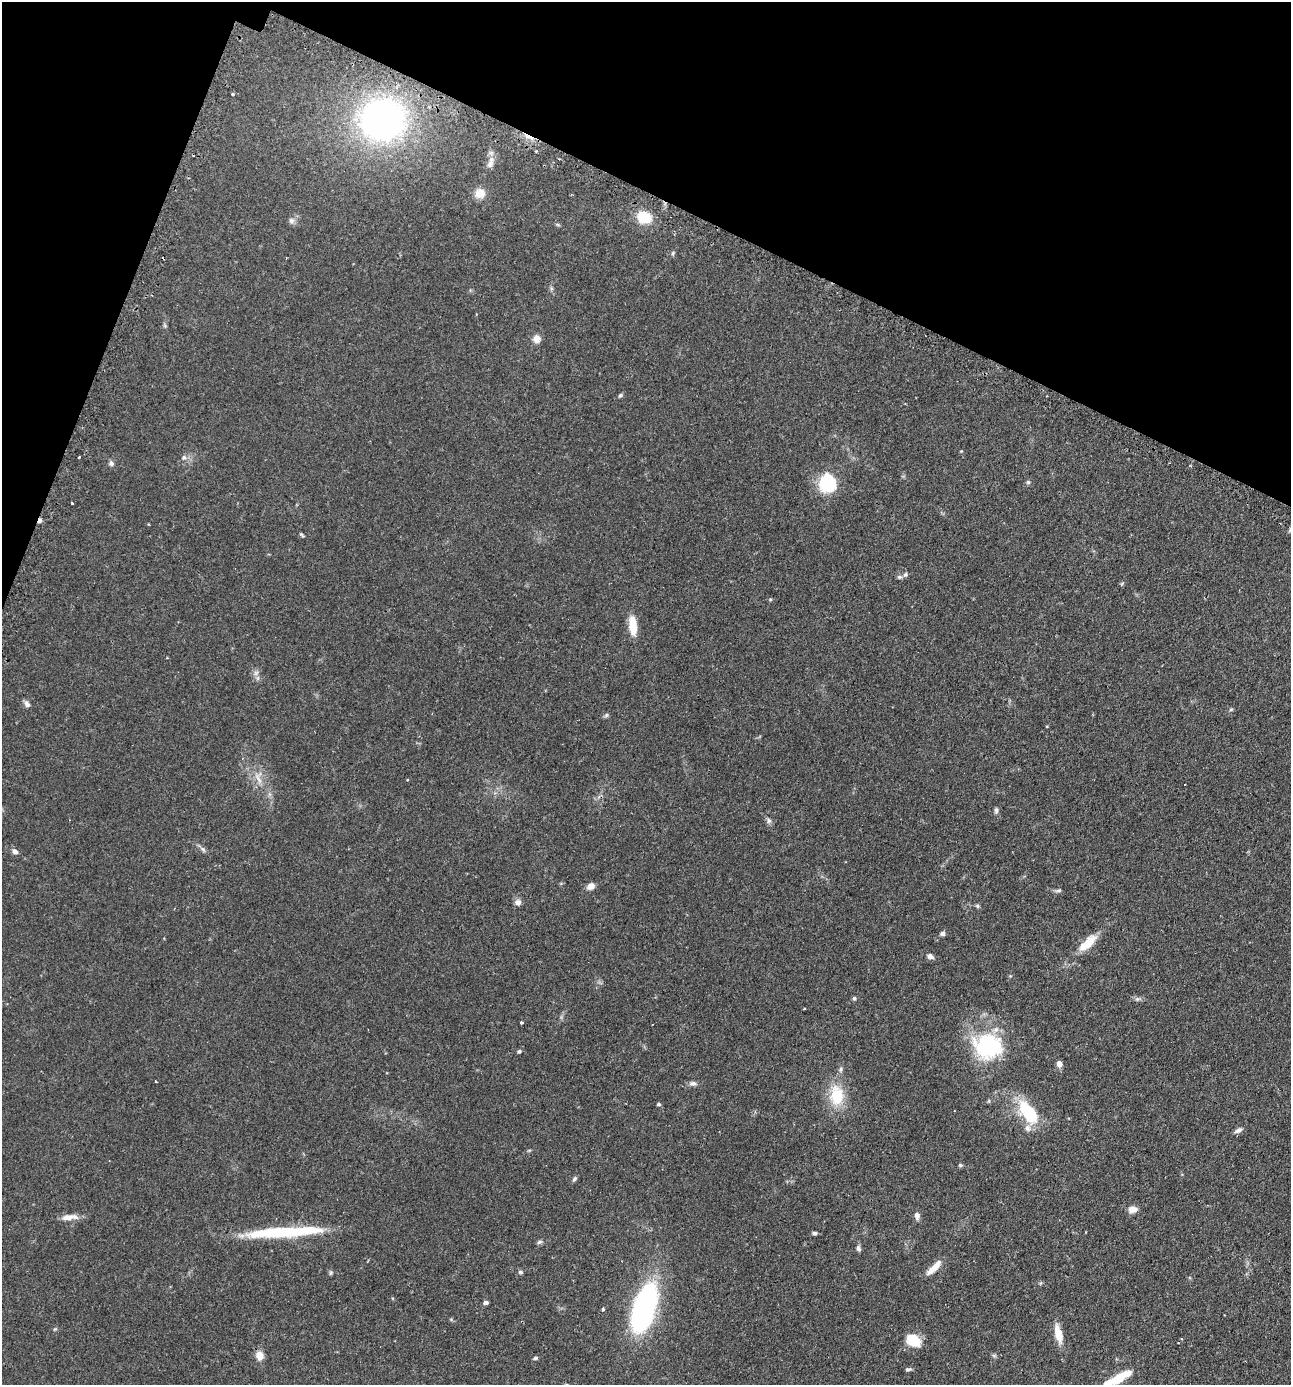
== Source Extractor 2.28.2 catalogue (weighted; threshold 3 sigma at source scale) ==
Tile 2 of 4 x 4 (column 2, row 1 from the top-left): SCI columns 1459-2747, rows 4188-5570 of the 5630 x 5612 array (HDU 1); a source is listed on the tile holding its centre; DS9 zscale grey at full resolution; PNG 1293 x 1387 px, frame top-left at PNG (2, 2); no overlay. Shown black and unused: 19% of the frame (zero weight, under 2 of 3 exposures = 4% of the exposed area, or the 3 px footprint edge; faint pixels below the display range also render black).
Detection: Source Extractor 2.28.2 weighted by HDU 2 'WHT'; one run over the whole footprint, this tile lists its part. Background 0.152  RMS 0.0074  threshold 0.0331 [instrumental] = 3 sigma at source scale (4.5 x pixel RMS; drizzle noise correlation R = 1.50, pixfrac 1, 0.05/0.05 arcsec/px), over >= 5 px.
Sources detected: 88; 1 inside a brighter object's white glare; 3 cosmic-ray / hot-pixel residue — not listed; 7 inside a brighter listed object's ellipse — not listed separately; the other 77 listed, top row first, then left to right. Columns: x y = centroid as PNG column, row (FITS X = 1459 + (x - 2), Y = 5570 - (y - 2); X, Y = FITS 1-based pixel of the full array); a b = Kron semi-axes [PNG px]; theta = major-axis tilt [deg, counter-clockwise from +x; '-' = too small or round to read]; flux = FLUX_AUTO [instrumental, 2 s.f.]
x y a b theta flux
232 94 3 3 - 1.7
383 119 38 35 6 270
490 163 18 8 73 4.6
480 193 12 11 - 7.7
644 217 14 12 -21 19
291 220 8 7 - 2.3
558 225 6 4 -19 0.91
673 253 6 5 - 1.1
165 326 6 4 -46 0.96
536 339 9 9 - 4.7
620 395 6 4 23 1.2
79 457 3 3 - 1.2
184 457 7 6 - 1.9
111 463 8 7 - 1.9
1028 482 5 5 - 1.2
827 483 19 17 -80 35
72 503 3 3 - 1.7
40 520 5 4 - 2
301 534 8 3 -49 0.97
905 575 7 6 - 1.6
1122 584 6 4 45 0.87
770 599 5 3 - 0.71
633 625 23 9 -84 13
256 673 7 6 - 2.2
27 704 9 6 -53 2.5
1231 709 6 4 1 0.9
606 715 7 5 46 1.2
258 778 19 6 -64 5.8
407 780 4 3 - 0.47
1185 785 3 3 - 1.9
996 810 9 5 79 1.7
769 820 8 6 -56 2
203 849 10 5 -52 2
15 851 7 6 - 2.6
591 886 9 7 31 4.4
1058 890 9 4 10 1.4
518 902 8 7 - 3
977 906 6 5 - 1.1
942 934 6 5 - 1.8
1088 944 29 12 50 14
930 956 8 6 -29 2.5
854 998 5 4 - 1.2
1137 999 7 5 46 1.5
521 1022 3 3 - 1.7
987 1047 28 23 -3 72
519 1051 5 4 - 1.1
1059 1064 5 5 - 6.4
156 1082 3 2 - 0.65
693 1083 10 6 -6 2.4
836 1095 29 19 -89 24
658 1104 5 4 - 1.2
1029 1113 36 16 -52 32
1238 1130 11 6 28 2.5
960 1165 6 5 - 1.1
574 1179 7 5 61 1.4
1133 1209 10 7 6 5.4
917 1216 9 6 -85 3
69 1217 21 7 4 6.7
283 1232 57 14 3 42
815 1233 5 5 - 1.3
539 1242 7 5 19 1.5
858 1248 9 5 -69 1.8
936 1265 16 9 49 5.9
520 1272 6 5 - 1.5
331 1273 6 4 89 1
1040 1283 6 4 70 0.83
486 1303 6 4 6 1.8
603 1309 4 4 - 0.84
644 1309 44 18 72 170
55 1329 6 4 33 0.79
1058 1334 19 8 -77 12
913 1340 18 13 -33 15
259 1355 8 7 - 8.5
994 1355 7 4 -19 1.1
535 1358 6 4 16 1.2
908 1369 7 4 12 1.5
1120 1378 24 8 31 18
Overlapping masked pixels (flux is a lower limit): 1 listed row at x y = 40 520
Isophote crosses this tile's border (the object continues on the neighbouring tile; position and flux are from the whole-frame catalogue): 1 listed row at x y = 1120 1378